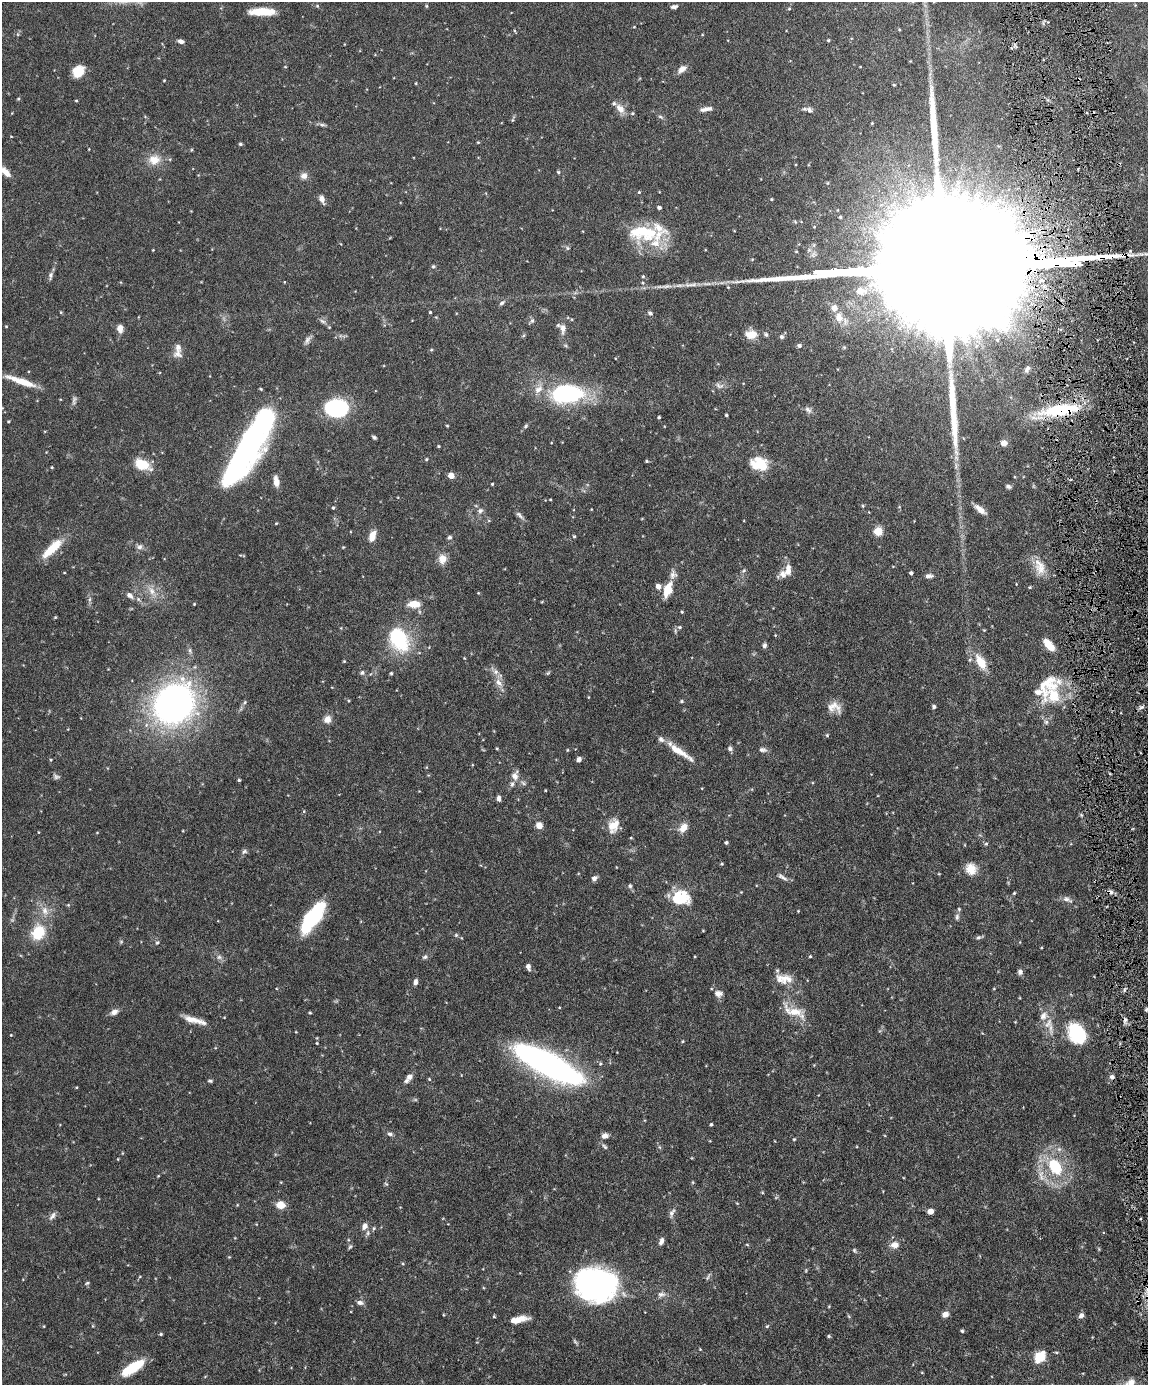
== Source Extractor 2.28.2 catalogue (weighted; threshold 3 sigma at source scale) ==
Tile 6 of 4 x 3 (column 2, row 2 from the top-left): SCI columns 1148-2293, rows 1621-3003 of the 4588 x 4517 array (HDU 1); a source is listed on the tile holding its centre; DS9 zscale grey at full resolution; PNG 1150 x 1387 px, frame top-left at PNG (2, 2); no overlay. Shown black and unused: <1% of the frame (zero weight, under 4 of 8 exposures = <1% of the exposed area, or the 3 px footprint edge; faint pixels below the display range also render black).
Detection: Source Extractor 2.28.2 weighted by HDU 2 'WHT'; one run over the whole footprint, this tile lists its part. Background 0.0858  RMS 0.003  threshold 0.0122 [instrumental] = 3 sigma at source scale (4.09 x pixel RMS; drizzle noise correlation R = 1.36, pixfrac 0.8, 0.05/0.05 arcsec/px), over >= 5 px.
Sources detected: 289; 2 too faint to see at this stretch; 7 inside a brighter object's white glare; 2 cosmic-ray / hot-pixel residue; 2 long thin detections or spike segments (spike, bleed or trail) — not listed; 21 inside a brighter listed object's ellipse — not listed separately; the other 255 listed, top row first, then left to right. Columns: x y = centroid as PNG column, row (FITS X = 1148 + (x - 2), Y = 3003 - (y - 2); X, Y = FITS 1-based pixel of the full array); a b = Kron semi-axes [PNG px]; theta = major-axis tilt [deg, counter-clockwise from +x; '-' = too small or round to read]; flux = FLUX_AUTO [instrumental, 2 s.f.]
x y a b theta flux
317 6 5 4 - 0.35
426 6 4 4 - 0.32
674 7 8 5 9 0.81
789 9 5 4 - 0.29
262 12 24 7 0 7
899 29 4 4 - 0.26
828 40 3 3 - 0.3
181 41 6 4 -13 1.2
910 61 3 3 - 0.19
285 67 4 3 - 0.19
682 69 12 7 41 1.8
78 71 13 10 41 4.7
1078 79 3 3 - 0.32
164 81 4 3 - 0.23
416 83 3 3 - 0.21
894 85 3 3 - 0.26
18 99 4 4 - 0.3
76 101 4 3 - 0.26
620 109 12 8 -48 2.5
706 109 15 5 10 1.4
809 110 10 7 -40 1.1
660 117 8 4 -9 0.47
872 123 4 3 - 0.25
322 125 10 4 -11 0.66
11 136 4 2 - 0.17
240 144 4 3 - 0.41
191 150 5 3 - 0.24
154 160 18 14 4 3.9
5 172 16 7 -45 2.6
558 172 4 4 - 0.35
304 176 8 7 - 1.6
639 192 4 4 - 0.31
322 199 10 6 -68 1.3
772 199 4 3 - 0.26
659 207 4 3 - 0.73
840 217 3 3 - 0.27
643 231 34 22 16 14
153 250 3 3 - 0.18
433 266 5 5 - 0.37
949 267 184 23 2 57000
50 275 11 6 81 0.83
284 282 4 2 - 0.16
861 291 19 12 1 3.9
502 303 8 5 37 0.69
61 312 4 4 - 0.25
430 312 3 3 - 0.28
650 313 7 5 -42 0.58
839 317 16 11 -79 3.4
322 321 9 5 -27 0.71
532 321 8 5 63 0.61
6 326 4 3 - 0.2
329 327 4 4 - 0.23
563 328 16 9 -86 2
120 329 10 7 -82 1.7
751 334 15 11 -1 3.2
781 337 7 5 -45 0.63
307 340 13 6 68 0.99
997 340 6 5 - 0.58
799 346 5 5 - 0.65
178 354 13 11 -7 1.8
1027 369 10 6 66 0.92
21 381 34 7 -19 6
719 386 13 7 -13 1.2
261 389 4 3 - 0.27
567 394 31 17 1 35
74 401 12 5 82 0.82
2 408 5 3 - 0.22
337 408 21 15 7 25
808 410 11 7 -40 1.1
1060 410 50 13 7 18
726 415 3 3 - 0.32
659 417 3 3 - 0.37
9 421 4 3 - 0.25
447 426 3 3 - 0.24
525 426 7 4 29 0.44
374 437 5 4 - 0.45
1004 443 5 4 - 3.5
439 446 4 3 - 0.28
244 451 75 23 59 72
426 459 4 3 - 0.34
647 461 4 4 - 0.32
761 462 23 12 6 7.3
142 464 19 11 -25 6
52 467 4 3 - 0.24
451 475 5 4 - 3.5
276 481 11 6 -81 2.4
492 484 3 3 - 0.28
1008 486 8 5 -14 0.63
550 499 4 3 - 0.2
863 506 4 4 - 0.29
333 508 4 3 - 0.35
980 509 15 6 -39 2.3
480 511 8 7 - 0.99
520 515 16 5 -46 0.94
276 523 4 3 - 0.24
878 531 5 5 - 9.5
372 536 11 6 69 3.2
574 536 4 4 - 0.33
449 537 6 5 - 0.58
140 547 9 7 33 0.98
52 548 32 10 44 6.4
442 559 10 8 87 2.9
1041 568 21 15 -83 4.2
744 570 7 5 36 0.46
788 570 14 7 85 2.2
911 573 4 3 - 0.62
929 576 10 6 2 0.92
658 586 6 5 - 1.6
1030 587 4 4 - 0.29
668 590 17 9 72 4.7
151 591 14 8 -59 2.4
478 593 4 3 - 0.21
130 595 10 6 -41 1.2
90 599 6 4 71 0.51
542 602 5 3 - 0.22
194 604 3 3 - 0.22
414 604 10 6 -1 4.9
682 612 3 3 - 0.29
55 617 4 3 - 0.26
679 627 6 5 - 0.53
984 630 3 3 - 0.2
775 635 3 3 - 0.21
399 639 32 21 -61 17
764 645 7 5 75 0.65
1049 645 13 6 -51 5.2
464 658 3 3 - 0.18
344 661 4 3 - 0.25
981 662 16 9 -59 5.5
495 671 10 7 -37 1.3
362 673 7 6 - 0.61
391 673 4 3 - 0.36
548 673 7 4 45 0.35
499 682 12 7 -50 1.8
1048 685 46 29 54 13
588 697 4 3 - 0.2
682 701 5 4 - 0.33
245 702 6 3 71 0.39
174 704 40 35 50 100
934 706 5 5 - 0.57
834 707 18 12 -15 2.9
327 719 10 9 - 1.8
827 735 5 5 - 0.34
497 748 4 3 - 0.27
730 749 7 6 - 0.7
763 750 10 6 -7 0.86
679 752 37 7 -33 4.8
579 759 5 4 - 1.2
51 760 4 4 - 0.27
515 775 15 8 74 1.9
56 776 10 6 -18 0.72
239 780 3 3 - 0.37
523 783 8 5 -37 0.68
545 790 4 2 - 0.19
499 798 7 4 -84 0.9
304 811 5 3 - 0.26
1081 815 4 4 - 0.3
539 825 7 7 - 2.1
613 825 17 12 67 4
683 828 11 8 53 2.6
38 832 4 2 - 0.16
97 832 4 3 - 0.18
631 838 4 3 - 0.23
726 842 3 3 - 0.5
986 844 5 4 - 0.4
244 851 8 6 26 0.64
722 864 4 3 - 0.27
971 869 14 13 - 3.4
939 874 5 3 - 0.21
782 877 14 5 -32 1
594 878 7 5 32 0.94
630 886 5 5 - 0.51
741 892 3 3 - 0.17
1014 893 4 3 - 0.28
681 898 18 14 1 10
1067 899 16 7 -23 1.4
68 905 4 4 - 0.28
45 911 15 9 -74 2.6
798 911 3 3 - 0.21
314 915 28 14 49 19
957 917 9 5 83 0.71
38 933 16 12 60 10
456 935 5 5 - 0.42
979 937 9 4 18 0.59
121 942 5 5 - 0.37
157 942 6 4 61 0.45
1041 948 3 2 - 0.22
810 956 4 3 - 0.29
219 957 6 6 - 0.78
425 957 8 5 27 0.68
528 967 6 4 -71 1.2
1020 972 7 6 - 0.84
786 979 18 14 4 4
415 982 8 5 85 0.88
1124 990 6 3 72 0.44
718 993 10 9 - 1.5
1146 1009 5 4 - 0.42
794 1011 35 12 -25 5.3
114 1012 10 6 26 1.4
310 1013 4 3 - 0.26
194 1020 27 6 -15 3.4
1048 1024 17 10 57 3
1077 1033 20 14 -61 18
11 1035 3 3 - 0.18
683 1041 4 4 - 0.26
317 1043 4 3 - 0.21
547 1063 66 18 -28 110
600 1064 5 4 - 0.38
409 1076 10 7 51 1.3
1112 1077 6 6 - 0.85
429 1079 4 4 - 0.28
210 1081 7 4 -1 0.42
711 1124 4 3 - 0.37
390 1134 7 5 -9 0.75
605 1136 10 7 10 1.1
794 1139 4 4 - 0.28
604 1146 10 4 -47 0.64
659 1147 6 4 -70 0.4
118 1159 4 3 - 0.19
1055 1167 21 14 -58 12
158 1176 4 3 - 0.2
1041 1176 18 7 -81 2.6
693 1182 5 3 - 0.28
386 1184 6 3 -19 0.31
237 1205 5 3 - 0.22
280 1205 7 6 - 4.3
930 1211 5 4 - 2.9
672 1213 13 6 64 1.1
52 1216 13 6 52 1.1
364 1226 10 7 69 1.3
374 1228 5 4 - 0.41
661 1241 9 5 68 1.1
747 1245 5 3 - 0.26
894 1245 12 9 2 1.9
350 1247 7 4 61 0.42
854 1251 7 5 -65 0.4
229 1257 4 4 - 0.22
806 1270 5 3 - 0.25
603 1278 58 17 -11 32
87 1283 7 4 20 0.41
661 1294 12 7 6 1.2
360 1303 8 5 -9 0.98
945 1314 7 6 - 1.3
1081 1315 7 6 - 0.96
494 1316 4 4 - 0.27
519 1319 20 7 10 3.7
44 1326 3 3 - 0.21
767 1326 6 4 44 0.32
962 1331 4 3 - 0.43
161 1334 4 3 - 0.37
829 1336 5 4 - 0.35
575 1341 8 4 -56 0.42
700 1349 4 3 - 0.18
1040 1357 13 10 46 5.4
132 1368 23 8 33 11
1131 1383 13 10 72 2.3
Overlapping masked pixels (flux is a lower limit): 4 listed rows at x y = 1078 79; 949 267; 1060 410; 1112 1077
Isophote crosses this tile's border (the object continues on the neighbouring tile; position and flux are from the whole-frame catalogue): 4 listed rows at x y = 5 172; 949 267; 2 408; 1131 1383